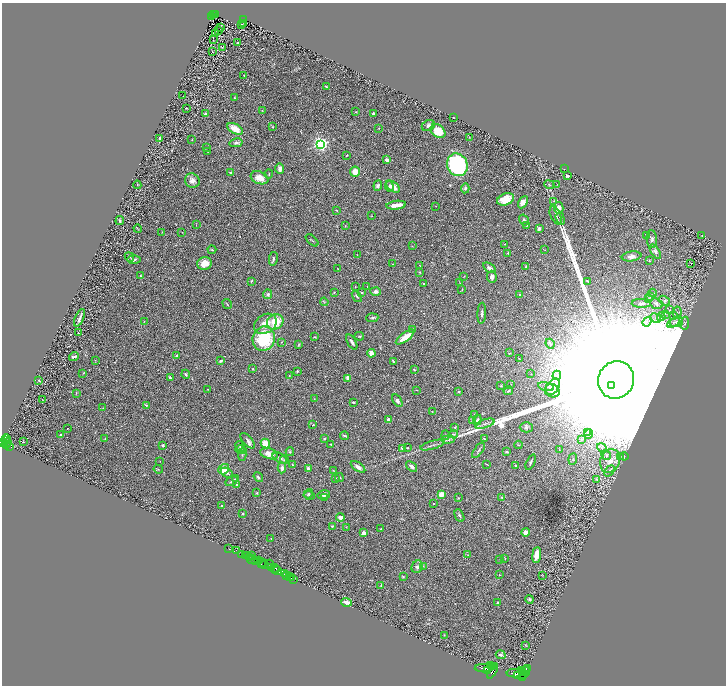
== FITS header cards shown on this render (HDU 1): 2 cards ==
NAXIS1  =                 1448
NAXIS2  =                 1367

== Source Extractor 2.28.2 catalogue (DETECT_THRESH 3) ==
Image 1448 x 1367 px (HDU 1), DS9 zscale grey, zoomed out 1/2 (1 PNG px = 2 x 2 image px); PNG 728 x 688 px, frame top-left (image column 1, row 1366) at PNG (2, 3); each listed source drawn as its Kron ellipse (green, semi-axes under 4 px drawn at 4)
Background 0.402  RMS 0.028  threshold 0.085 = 3 sigma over >= 5 px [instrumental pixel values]
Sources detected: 355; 29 cannot appear on this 1/2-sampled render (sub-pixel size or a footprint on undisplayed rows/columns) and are neither listed nor drawn; the other 326 listed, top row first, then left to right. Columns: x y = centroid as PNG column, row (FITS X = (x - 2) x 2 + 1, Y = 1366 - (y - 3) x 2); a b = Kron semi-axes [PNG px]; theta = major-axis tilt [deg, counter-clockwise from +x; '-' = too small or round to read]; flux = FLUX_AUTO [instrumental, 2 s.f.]
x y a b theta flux
213 14 2 2 - 21
215 15 2 1 - 2.3
212 16 4 1 - 4.2
244 19 3 2 - 24
244 23 2 1 - 2
242 25 2 2 - 5.8
221 28 2 1 - 1.1
218 31 2 1 - 48
215 34 3 1 - 3.7
213 40 3 2 - 1.3
238 43 3 2 - 2.6
222 47 2 1 - 1.1
212 52 2 1 - 1.4
244 75 3 2 - 3.1
326 87 4 2 - 5.4
183 96 2 1 - 1.5
234 98 3 2 - 3.7
186 108 2 1 - 2.7
262 111 4 2 - 3.1
356 112 4 3 - 4.8
373 113 3 2 - 5.4
205 114 2 2 - 30
454 117 2 2 - 2.1
428 126 7 5 25 15
273 127 3 2 - 5.1
379 128 3 2 - 2.2
235 129 8 4 -30 67
438 131 8 6 -39 100
469 137 3 2 - 2.3
159 139 3 2 - 13
192 140 3 2 - 2.4
236 143 7 4 12 15
321 144 3 3 - 2100
207 147 2 2 - 2.2
208 152 2 1 - 1.5
347 155 3 2 - 3.9
387 160 4 4 - 18
457 165 11 10 - 490
280 168 5 4 - 25
564 169 2 1 - 14
355 172 5 5 - 62
230 173 3 3 - 7.5
269 174 4 2 - 3
567 176 2 2 - 8.8
259 178 9 6 -22 55
192 181 8 6 -44 33
557 184 2 2 - 1.7
137 185 4 2 - 2.8
550 185 5 3 - 5.2
378 186 5 4 - 11
389 187 5 3 - 7.4
393 187 8 4 -37 49
465 188 5 3 - 7.6
506 199 9 5 22 89
554 201 3 2 - 3.3
523 202 7 4 62 31
396 205 10 3 6 48
436 206 2 1 - 1.4
559 208 6 4 -78 48
336 210 4 2 - 3.2
556 215 9 5 -67 19
371 216 2 2 - 1.8
560 218 6 2 -71 8.5
120 220 4 3 - 7.2
524 220 6 4 -58 10
196 225 2 2 - 1.8
527 225 3 2 - 2.5
345 226 3 2 - 2.7
539 228 3 3 - 18
138 229 4 2 - 3.3
162 232 2 2 - 2.2
182 232 2 1 - 1.8
646 235 3 2 - 3.3
702 235 2 1 - 1.2
652 239 9 5 -86 15
312 240 7 1 -43 3.6
505 244 3 2 - 2.4
412 246 2 1 - 1.3
212 250 4 2 - 4.1
545 250 3 2 - 2.7
655 251 8 4 -58 15
508 253 3 3 - 3.8
357 254 2 2 - 1.6
632 256 10 5 8 22
129 257 5 3 - 5.7
134 259 7 4 0 11
273 259 7 3 79 11
649 261 3 2 - 4.3
204 263 7 6 - 58
691 263 2 1 - 30
392 264 2 1 - 4.3
419 265 2 2 - 2.3
526 267 3 2 - 5.8
489 268 7 4 -36 19
338 269 2 2 - 2
420 272 3 2 - 5.4
140 276 2 2 - 3.8
464 276 3 2 - 2.1
492 277 6 4 -87 23
251 281 4 2 - 6.3
587 281 4 2 - 4.4
423 283 2 2 - 5.5
460 283 3 1 - 2.2
367 286 2 1 - 2
355 287 2 2 - 3.9
462 290 3 2 - 2
376 291 5 3 - 20
334 292 2 2 - 3
361 293 4 3 - 6
652 293 4 2 - 4.2
268 294 5 4 - 12
520 295 4 3 - 9.2
357 296 6 2 -54 6.9
650 297 4 3 - 6.4
649 299 3 2 - 3
664 301 6 4 -37 12
324 302 4 1 - 2.8
641 303 9 4 -2 18
227 304 5 2 - 4.6
656 304 6 5 - 20
670 310 3 2 - 2
482 313 10 3 86 13
677 313 6 2 86 6.9
665 314 3 3 - 5.5
674 315 4 4 - 7.3
661 317 4 2 - 7.6
80 318 9 3 67 19
372 318 6 3 4 8.1
656 318 6 2 -29 5.8
144 321 3 2 - 2.6
275 322 9 7 33 120
647 322 5 3 - 10
674 322 7 3 35 14
676 322 7 5 18 19
685 323 6 3 80 9.7
265 324 12 9 34 62
412 329 4 3 - 5.5
78 333 2 1 - 1.5
359 336 5 3 - 5.1
315 337 3 2 - 3.6
405 337 11 3 36 84
264 339 12 11 - 310
282 342 3 2 - 2.5
352 342 8 3 -60 18
550 344 5 2 - 4.9
299 345 4 3 - 4.4
371 353 4 3 - 28
510 353 3 2 - 2.6
176 355 3 3 - 9.5
74 356 5 2 - 9.7
519 359 4 2 - 2
95 360 3 2 - 2
221 361 3 2 - 7.6
393 361 4 2 - 5.5
253 369 2 2 - 3.8
414 370 4 2 - 4.1
297 371 3 3 - 5.9
83 373 4 2 - 2.3
186 374 4 3 - 7.2
531 374 2 2 - 1.8
557 375 4 3 - 9.4
289 376 3 3 - 3
170 378 3 3 - 7.9
348 378 4 3 - 30
616 380 19 18 - 950000
39 381 2 2 - 4.5
511 384 2 1 - 1.4
501 386 4 3 - 4.1
612 386 2 2 - 13000
546 387 8 4 -13 19
553 387 9 5 53 39
208 389 2 1 - 2.3
416 390 3 2 - 2
459 391 3 3 - 5.1
508 391 5 2 - 4.4
552 391 7 6 - 28
76 393 4 1 - 2.6
42 399 3 2 - 2.1
314 399 2 2 - 2.2
397 401 7 4 -59 15
353 402 3 2 - 5.8
146 405 2 2 - 11
103 408 2 1 - 2.4
432 412 3 2 - 2
474 414 3 3 - 3.6
388 420 2 2 - 77
477 420 5 3 - 13
472 421 3 2 - 3.5
485 424 10 2 18 13
313 425 3 2 - 4.2
526 427 6 5 - 12
455 428 3 2 - 3.4
67 429 2 1 - 2.3
588 432 3 2 - 4.9
61 434 3 2 - 5.8
454 434 4 3 - 7.5
589 434 5 2 - 8
446 435 5 3 - 4.8
344 436 4 2 - 5.7
325 438 3 3 - 9.3
6 439 5 2 - 330
105 439 3 2 - 3.7
448 439 7 3 9 11
484 439 3 2 - 4.1
581 439 4 3 - 6.7
6 441 3 3 - 460
248 441 10 4 -47 15
3 442 2 2 - 600
24 442 2 1 - 59
7 443 3 1 - 43
265 444 5 4 - 81
331 444 3 2 - 4.2
7 445 3 2 - 45
163 445 2 2 - 34
432 445 12 2 16 14
518 445 4 1 - 2.7
10 446 4 2 - 80
240 446 6 2 -60 5.2
403 448 4 2 - 26
407 448 4 2 - 3.4
602 448 5 3 - 10
241 450 5 2 - 5
478 450 9 3 55 8.5
559 450 3 2 - 3.1
290 452 4 3 - 6.9
507 452 4 3 - 7.3
269 454 9 5 -18 46
242 455 6 3 87 7.7
606 455 5 3 - 9.6
624 456 4 2 - 4.1
620 457 4 3 - 4.8
280 458 8 4 -30 16
573 459 6 2 83 4.8
284 460 4 3 - 5.1
160 461 2 2 - 1.5
610 461 12 9 66 74
531 462 8 2 67 11
486 464 3 1 - 3.3
292 465 3 2 - 3.2
412 466 6 3 -39 18
515 466 3 2 - 4
358 467 8 4 -35 24
282 468 5 3 - 21
158 469 5 2 - 4.8
224 469 6 5 - 87
308 469 4 3 - 16
334 470 3 2 - 2.8
610 471 6 3 52 16
227 473 6 4 -31 12
258 477 5 3 - 7.2
339 477 4 3 - 6.9
336 478 3 2 - 2.6
235 479 4 2 - 4.2
597 479 4 3 - 5.3
231 481 6 3 31 6.6
237 485 3 3 - 9.2
257 493 2 2 - 11
308 494 5 3 - 5
441 494 2 2 - 190
309 495 5 2 - 3.9
324 495 6 3 9 22
325 497 4 2 - 4.8
502 497 3 3 - 7.2
458 498 3 2 - 2.6
434 503 2 2 - 6
221 506 2 2 - 5.1
242 514 2 2 - 13
459 515 7 3 -63 8.8
340 517 4 4 - 20
332 526 3 2 - 4.8
346 527 3 2 - 2.1
381 529 2 2 - 3
526 532 4 3 - 28
364 533 2 2 - 59
271 538 2 1 - 1.6
229 549 2 1 - 12
236 550 2 1 - 23
242 554 2 2 - 380
245 555 3 2 - 64
468 555 3 2 - 2
537 555 8 4 82 43
252 556 2 1 - 7.2
250 558 3 1 - 41
505 559 3 2 - 3.1
252 560 5 2 - 62
259 560 2 1 - 200
500 560 3 2 - 1.9
256 561 3 2 - 240
263 562 2 2 - 330
261 564 3 1 - 130
264 564 3 2 - 160
269 564 4 3 - 440
423 566 4 2 - 4.5
417 567 6 5 - 15
271 568 3 2 - 420
275 568 5 3 - 480
276 570 2 1 - 290
278 570 4 2 - 410
284 574 2 2 - 340
287 575 3 1 - 180
500 575 2 1 - 2.1
543 575 2 2 - 1.8
289 577 3 1 - 330
403 577 3 3 - 4.8
291 578 3 2 - 76
294 579 2 1 - 13
381 585 4 2 - 3.8
530 599 4 3 - 8.4
346 602 5 3 - 29
497 603 4 2 - 4.4
444 635 2 2 - 2
526 645 3 2 - 2.8
501 655 5 3 - 8.3
491 665 3 2 - 930
493 667 3 2 - 880
484 668 9 3 0 6300
527 668 3 2 - 340
487 670 3 2 - 1100
521 670 3 2 - 1100
493 671 8 3 60 2800
525 671 5 2 - 890
523 672 3 2 - 960
515 673 8 3 2 5400
524 675 3 2 - 970
518 676 3 2 - 1300
523 677 3 2 - 1100
At the frame edge (FLAGS 8, measured only in part): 1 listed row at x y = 3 442
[29 sub-pixel or undisplayed-footprint detections neither listed nor drawn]